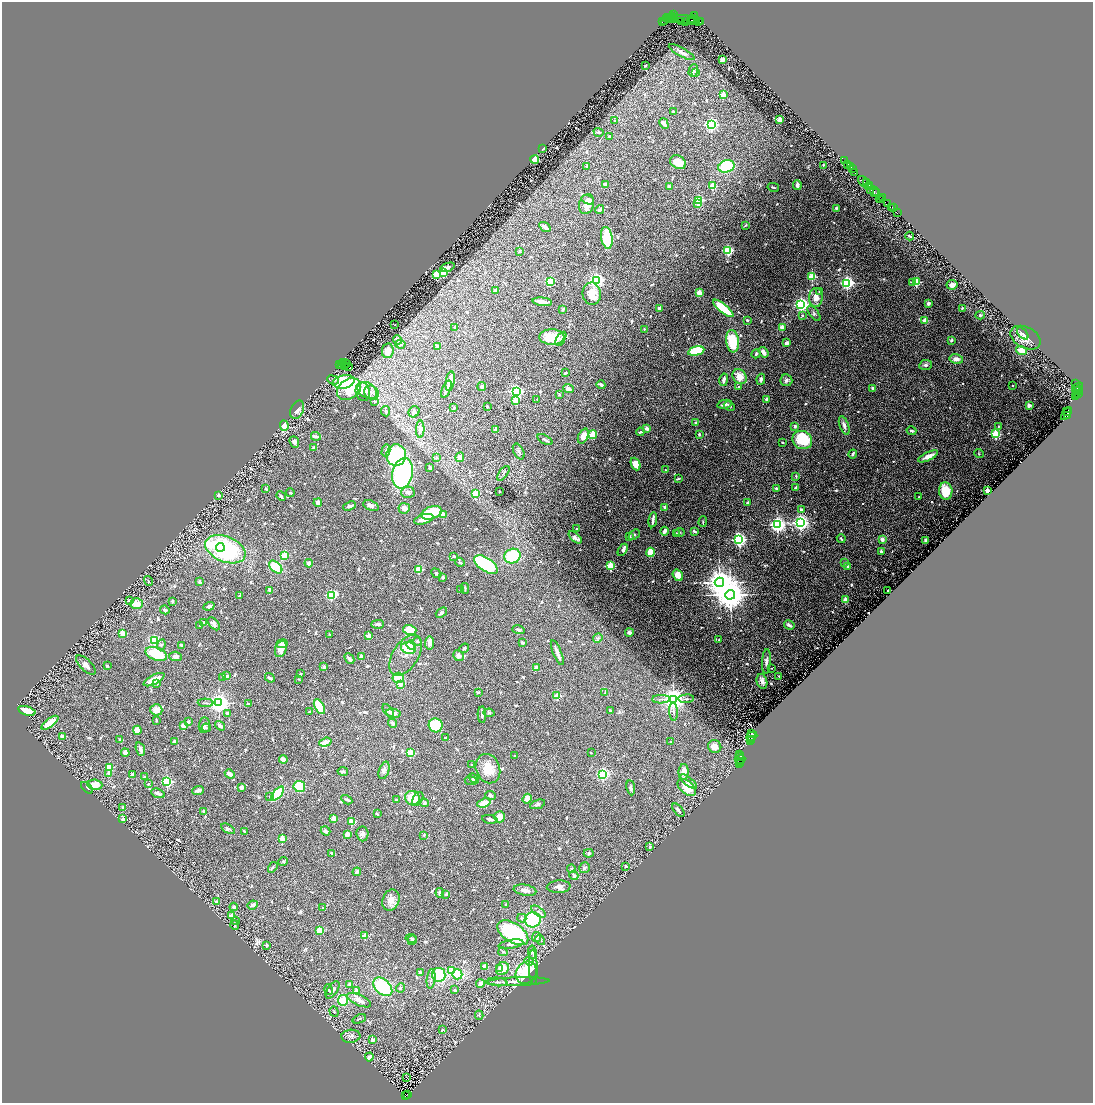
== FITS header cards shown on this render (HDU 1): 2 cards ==
NAXIS1  =                 2181
NAXIS2  =                 2202

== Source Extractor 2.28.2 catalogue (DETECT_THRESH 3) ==
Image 2181 x 2202 px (HDU 1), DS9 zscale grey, zoomed out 1/2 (1 PNG px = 2 x 2 image px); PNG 1095 x 1105 px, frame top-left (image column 1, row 2202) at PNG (2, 2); each listed source drawn as its Kron ellipse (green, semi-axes under 4 px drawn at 4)
Background 0.81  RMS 0.034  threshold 0.101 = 3 sigma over >= 5 px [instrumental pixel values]
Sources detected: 909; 53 cannot appear on this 1/2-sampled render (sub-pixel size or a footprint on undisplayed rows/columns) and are neither listed nor drawn; of the other 856, the 500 brightest by FLUX_AUTO listed and drawn (356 fainter detections omitted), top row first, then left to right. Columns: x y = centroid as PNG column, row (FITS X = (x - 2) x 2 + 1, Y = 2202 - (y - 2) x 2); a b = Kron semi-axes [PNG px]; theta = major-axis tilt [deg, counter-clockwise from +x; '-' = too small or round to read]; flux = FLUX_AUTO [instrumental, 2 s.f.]
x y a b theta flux
674 14 2 1 - 180
694 15 3 2 - 110
672 16 2 1 - 320
667 18 4 2 - 110
674 18 2 2 - 110
692 19 3 2 - 1700
668 20 2 2 - 390
672 20 3 2 - 750
675 20 4 2 - 140
687 20 13 4 -11 490
691 20 4 1 - 210
665 21 2 1 - 45
682 21 3 1 - 88
693 21 4 2 - 1200
662 22 2 1 - 22
686 22 2 1 - 110
699 22 2 1 - 69
700 22 2 1 - 61
682 52 14 4 -28 32
722 60 3 3 - 30
646 65 2 2 - 7.7
693 71 6 4 75 19
695 72 3 2 - 12
723 95 2 2 - 170
673 112 2 2 - 45
779 120 3 3 - 50
614 121 2 2 - 10
664 123 6 3 -61 20
711 124 3 3 - 2100
599 132 5 3 - 15
609 136 3 3 - 9
543 148 3 2 - 7.7
535 159 4 4 - 100
844 160 2 1 - 76
678 162 8 6 -28 100
848 164 2 1 - 100
823 165 2 2 - 18
587 166 2 2 - 35
726 166 8 6 16 320
850 167 3 2 - 150
852 168 2 1 - 59
854 172 3 2 - 300
864 182 7 3 -51 690
866 182 3 1 - 230
606 185 4 3 - 34
797 185 5 3 - 28
713 186 3 2 - 260
870 186 4 1 - 260
669 187 3 3 - 33
773 187 6 2 -12 7.5
868 187 2 1 - 52
871 190 3 2 - 300
874 192 5 2 - 400
877 192 2 1 - 130
880 198 2 1 - 83
883 198 4 1 - 120
588 200 6 3 -18 26
699 200 3 3 - 560
880 200 2 1 - 130
888 203 4 3 - 370
587 204 10 7 73 83
698 204 2 2 - 57
892 207 2 1 - 110
836 208 4 3 - 9.4
893 208 3 1 - 87
600 210 5 3 - 17
898 212 2 1 - 140
745 225 4 3 - 7.8
545 227 6 2 -35 36
910 236 4 2 - 11
607 238 11 5 -81 460
728 250 3 3 - 690
520 251 2 2 - 34
447 267 7 3 20 36
443 272 3 3 - 570
436 275 3 3 - 310
812 277 3 3 - 270
596 280 3 3 - 2500
550 281 3 3 - 550
916 282 3 3 - 450
847 283 3 3 - 1900
913 283 3 3 - 19
952 285 5 4 - 31
496 291 2 2 - 56
819 292 2 2 - 8.1
699 293 2 2 - 160
592 294 11 9 -83 92
816 297 9 7 85 58
542 302 10 3 -7 52
928 303 2 2 - 65
801 304 3 3 - 2600
659 308 3 3 - 15
723 308 12 4 -39 280
962 308 2 2 - 26
563 309 3 3 - 8.4
814 313 9 4 -54 17
980 315 5 4 - 9.5
802 316 3 2 - 17
747 320 3 3 - 15
925 320 2 2 - 150
395 325 2 1 - 8.6
455 327 4 3 - 12
782 327 3 3 - 51
644 329 2 2 - 20
1023 333 7 4 -46 11
552 337 12 8 -1 170
1025 338 16 10 -27 60
561 339 8 4 60 17
397 340 5 4 - 20
952 340 2 2 - 43
733 341 11 6 -83 220
786 343 3 3 - 22
400 344 5 3 - 12
437 346 4 3 - 18
1021 350 6 3 -20 88
388 351 7 6 - 62
696 351 8 4 13 340
763 352 6 3 -54 39
756 354 5 3 - 11
956 359 7 4 -13 40
343 363 2 1 - 57
340 364 4 1 - 30
346 364 2 1 - 400
926 365 6 5 - 18
342 366 2 2 - 230
344 366 3 2 - 140
348 367 3 3 - 280
565 373 4 2 - 8.6
739 377 8 6 -49 86
761 379 5 3 - 18
333 380 6 3 -22 10
724 380 6 3 78 32
786 380 6 6 - 21
450 381 10 4 80 57
344 382 11 6 12 400
1076 384 3 1 - 270
601 385 4 3 - 13
1012 385 2 2 - 9.1
482 386 4 3 - 14
739 387 4 3 - 9.1
873 388 3 3 - 14
1077 388 6 2 40 300
349 389 13 9 35 300
446 389 9 3 67 51
568 389 5 4 - 24
367 390 10 7 -34 61
1078 390 4 2 - 800
516 391 3 3 - 2300
1077 391 2 1 - 410
363 392 9 7 -75 69
371 393 8 6 -41 38
1078 393 3 2 - 240
559 394 3 2 - 7.8
1076 395 3 2 - 160
1076 396 2 1 - 66
537 399 2 2 - 8.6
767 400 2 2 - 82
375 401 3 3 - 14
515 401 3 2 - 150
725 404 7 4 11 28
1029 405 2 2 - 85
729 406 6 3 -29 11
487 407 2 2 - 27
454 408 3 3 - 11
297 410 10 6 65 20
385 411 5 4 - 11
1066 411 2 1 - 430
414 412 6 5 - 13
1066 414 7 4 55 2100
1067 416 2 1 - 250
695 423 2 2 - 28
844 425 10 4 -70 25
284 426 5 3 - 86
795 426 2 2 - 53
998 426 2 2 - 12
420 429 8 4 88 31
496 429 3 3 - 19
647 429 2 2 - 94
911 431 5 3 - 13
640 432 4 2 - 12
699 434 3 3 - 13
995 434 3 3 - 610
593 435 4 3 - 160
316 436 5 3 - 23
583 436 8 5 67 77
545 440 8 3 -29 15
802 440 10 9 - 250
294 442 6 4 -68 28
782 442 2 2 - 7.7
314 447 3 3 - 12
386 451 6 4 77 13
519 451 8 5 -62 20
853 454 4 2 - 12
979 454 5 4 - 7.8
396 455 10 10 - 880
928 456 11 4 25 64
436 457 4 3 - 7.6
460 457 5 4 - 56
636 464 6 4 -68 63
430 468 3 2 - 9.9
666 470 3 2 - 17
403 473 15 10 79 860
503 473 8 3 53 11
796 476 3 2 - 7.8
678 479 4 2 - 9.7
796 488 4 2 - 27
266 489 2 2 - 36
776 489 2 2 - 37
987 490 2 2 - 190
499 491 2 2 - 32
946 491 8 6 -84 190
408 492 7 5 1 24
290 493 4 3 - 8
475 494 3 3 - 250
219 495 3 2 - 19
281 496 5 3 - 12
919 497 2 2 - 11
318 503 4 3 - 30
747 503 2 2 - 40
350 506 7 3 20 18
371 506 8 5 -21 33
665 507 4 3 - 17
404 508 6 5 - 39
801 509 3 3 - 8.8
431 513 10 6 19 260
443 515 2 2 - 110
424 519 10 4 16 74
653 520 8 2 82 31
703 522 5 2 - 7.6
800 522 3 3 - 3500
777 525 3 3 - 3400
577 529 2 2 - 13
664 531 4 3 - 49
694 531 3 2 - 14
680 532 5 3 - 8.2
676 534 3 3 - 7.8
634 535 6 4 42 9.2
575 537 8 4 -42 43
629 537 3 3 - 11
739 539 4 3 - 2100
841 539 4 2 - 8.1
882 540 4 3 - 30
925 540 3 2 - 14
220 547 4 3 - 66
225 549 21 12 -22 800
623 550 7 2 60 19
881 551 3 3 - 18
651 552 4 4 - 160
285 555 4 3 - 200
454 556 3 2 - 11
512 556 8 7 - 300
460 562 5 3 - 8.9
844 562 2 2 - 17
309 563 4 4 - 20
486 565 13 6 -33 660
610 566 3 3 - 410
276 567 8 5 -43 220
848 567 3 2 - 23
419 569 3 3 - 440
436 573 5 4 - 10
678 575 6 4 -57 74
443 577 2 2 - 45
148 581 5 3 - 8
200 582 4 3 - 16
719 582 5 4 - 12000
465 588 5 3 - 8.1
270 590 3 3 - 19
461 590 4 3 - 7.9
888 590 2 2 - 7.7
240 595 2 2 - 31
331 595 3 3 - 870
730 595 5 4 - 16000
130 600 4 4 - 15
845 600 2 2 - 170
172 601 3 2 - 7.5
136 604 6 5 - 75
209 606 5 3 - 16
165 610 5 3 - 15
441 613 6 4 40 13
204 622 3 3 - 11
214 624 7 4 -48 28
378 624 6 4 1 17
200 625 2 2 - 8.1
789 625 5 3 - 18
410 630 6 5 - 210
518 630 6 4 -15 15
629 632 4 4 - 15
123 633 2 2 - 190
330 634 2 2 - 12
369 636 2 2 - 120
598 638 5 3 - 11
154 640 3 3 - 1000
719 640 2 2 - 9.3
417 641 4 4 - 9
430 643 6 4 83 42
523 643 2 2 - 35
282 644 6 4 9 21
161 645 5 4 - 11
181 645 3 2 - 17
411 645 4 4 - 200
409 648 7 5 -18 240
464 648 5 3 - 10
281 649 8 5 68 70
557 653 13 3 -68 40
156 654 11 6 -19 220
406 655 23 12 58 76
176 656 6 4 -5 22
361 656 3 2 - 25
458 656 6 5 - 23
349 658 6 3 -47 17
766 661 12 4 86 32
86 665 12 5 -45 37
107 666 4 2 - 9.4
324 667 2 2 - 55
536 668 2 2 - 64
772 668 2 2 - 7.7
300 674 3 2 - 8.2
227 676 2 2 - 47
779 676 2 2 - 9.2
223 677 2 2 - 23
270 678 5 3 - 11
398 678 5 5 - 130
298 679 2 2 - 12
154 680 11 4 27 78
762 681 7 5 -76 34
157 684 2 2 - 22
400 684 2 2 - 57
478 692 3 2 - 10
605 693 4 2 - 7.7
557 696 3 3 - 280
661 699 9 2 2 14
673 699 4 4 - 7000
686 699 8 3 4 8.9
206 703 8 2 -2 8.8
219 703 4 4 - 5100
248 704 3 3 - 19
319 707 8 4 -61 200
156 710 6 5 - 64
27 711 9 4 -16 130
388 711 7 3 -52 13
610 711 4 2 - 16
310 712 4 2 - 13
673 712 9 3 -86 14
227 713 2 2 - 39
393 713 7 4 -9 28
489 713 5 4 - 11
482 715 8 3 -88 25
156 720 3 2 - 11
188 722 2 2 - 47
50 723 10 4 37 140
392 723 5 3 - 22
204 725 8 5 84 18
436 725 7 7 - 230
184 726 3 3 - 55
220 726 5 4 - 21
206 728 5 3 - 14
137 730 4 3 - 97
751 734 3 2 - 160
62 736 2 2 - 74
752 736 6 3 24 740
445 738 2 2 - 19
119 739 2 2 - 13
752 739 2 2 - 210
175 741 4 2 - 29
750 741 4 2 - 310
325 742 6 3 19 52
670 742 2 2 - 8.1
715 746 7 6 - 71
140 749 7 3 -71 23
125 753 4 3 - 34
410 753 3 3 - 380
591 753 2 2 - 11
739 754 2 1 - 17
515 756 2 2 - 7.7
740 757 3 2 - 110
283 759 4 3 - 42
740 759 5 2 - 810
741 762 2 1 - 100
739 764 4 2 - 200
472 765 2 2 - 18
110 767 2 2 - 190
488 769 15 12 -69 110
384 770 9 5 71 20
343 771 5 3 - 14
684 772 8 5 87 64
109 773 3 2 - 52
230 774 5 3 - 44
603 774 3 3 - 1400
133 775 4 3 - 18
144 777 2 2 - 19
474 778 6 4 -40 19
471 781 6 3 -8 15
167 782 3 3 - 1000
688 782 10 4 -36 33
149 784 2 2 - 16
95 785 7 5 -7 94
299 786 6 5 - 220
241 787 3 3 - 29
687 787 11 6 -40 150
87 788 7 3 -44 8.3
631 788 7 4 -82 15
198 790 6 4 23 25
158 793 7 3 -21 26
277 794 8 4 49 250
270 796 2 2 - 13
491 796 5 3 - 12
412 798 7 7 - 130
418 799 7 4 61 22
527 799 5 4 - 44
347 800 6 3 -30 11
396 800 3 3 - 8.9
424 803 4 4 - 14
484 803 7 4 19 79
537 804 8 3 19 13
122 807 4 2 - 8.5
678 810 8 3 -50 20
204 811 3 3 - 12
377 814 3 2 - 14
500 817 5 5 - 51
123 819 2 2 - 69
334 819 2 2 - 140
490 819 8 3 -11 17
351 822 3 3 - 270
228 829 7 4 -30 15
244 831 3 2 - 9.1
326 831 5 3 - 23
347 834 4 3 - 44
362 834 7 6 - 25
424 835 3 3 - 9.2
282 839 3 2 - 220
650 847 2 2 - 18
332 853 4 2 - 12
589 853 5 4 - 10
283 862 5 4 - 9.5
626 866 2 2 - 24
273 867 6 3 56 8.7
585 868 5 5 - 11
571 869 4 3 - 7.6
357 872 4 3 - 33
574 875 5 4 - 12
559 887 12 6 3 38
525 890 11 5 -9 41
440 893 5 4 - 17
446 894 2 2 - 39
391 900 11 8 70 51
216 902 4 3 - 23
252 905 5 3 - 19
506 905 2 2 - 14
234 907 4 3 - 24
323 907 2 2 - 14
539 912 8 4 -35 21
232 916 2 2 - 200
522 918 4 4 - 13
533 920 8 7 - 460
236 921 4 3 - 8.7
235 925 5 4 - 8.5
320 930 4 3 - 83
513 933 17 9 -33 710
365 936 2 2 - 160
536 937 5 4 - 22
411 938 5 3 - 9.8
412 940 5 4 - 10
540 940 5 3 - 12
511 944 12 4 10 30
267 945 2 2 - 56
503 952 4 3 - 7.8
532 952 7 3 -83 27
529 961 5 4 - 12
485 966 2 2 - 100
533 967 17 4 -88 57
500 968 2 2 - 14
502 969 7 6 - 92
452 970 3 3 - 160
420 972 3 3 - 12
526 973 11 10 - 330
457 974 5 5 - 270
439 975 7 6 - 260
431 979 10 4 83 21
498 982 10 3 -4 16
518 982 32 3 2 64
350 984 3 3 - 16
480 984 4 3 - 46
383 987 11 7 -43 430
400 988 5 3 - 9.4
328 990 5 3 - 7.8
333 990 10 5 55 27
455 990 4 3 - 10
356 991 2 2 - 44
343 1000 5 5 - 130
359 1000 13 5 -25 44
334 1012 5 4 - 10
479 1015 4 3 - 7.9
359 1019 7 2 21 7.6
442 1030 3 2 - 8.5
351 1036 9 6 5 25
372 1039 2 2 - 68
369 1057 4 3 - 38
406 1078 3 2 - 81
407 1094 2 1 - 100
405 1096 3 2 - 510
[356 fainter detections neither listed nor drawn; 53 sub-pixel or undisplayed-footprint detections neither listed nor drawn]